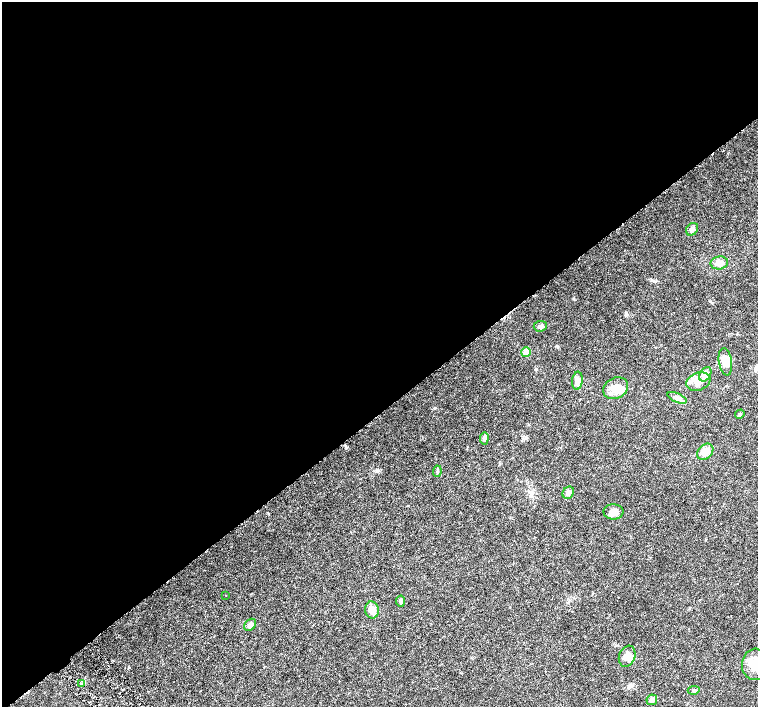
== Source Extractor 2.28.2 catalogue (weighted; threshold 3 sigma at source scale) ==
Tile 2 of 4 x 4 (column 2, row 1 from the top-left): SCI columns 1518-3028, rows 4440-5849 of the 6057 x 6002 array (HDU 1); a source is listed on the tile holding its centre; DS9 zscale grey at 2 x 2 block average (1 PNG px = mean of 2 x 2 image px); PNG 760 x 709 px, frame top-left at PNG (2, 2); each listed source drawn as its Kron ellipse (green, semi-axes under 4 px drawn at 4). Shown black and unused: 59% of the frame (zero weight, under 4 of 8 exposures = <1% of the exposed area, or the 3 px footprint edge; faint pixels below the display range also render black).
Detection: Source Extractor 2.28.2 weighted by HDU 2 'WHT'; one run over the whole footprint, this tile lists its part. Background 0.0161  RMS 0.0013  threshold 0.00541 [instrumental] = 3 sigma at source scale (4.09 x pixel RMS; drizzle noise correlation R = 1.36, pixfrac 0.8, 0.0396/0.0396 arcsec/px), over >= 5 px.
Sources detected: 27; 1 cosmic-ray / hot-pixel residue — neither listed nor drawn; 1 inside a brighter listed object's ellipse — not listed separately; the other 25 listed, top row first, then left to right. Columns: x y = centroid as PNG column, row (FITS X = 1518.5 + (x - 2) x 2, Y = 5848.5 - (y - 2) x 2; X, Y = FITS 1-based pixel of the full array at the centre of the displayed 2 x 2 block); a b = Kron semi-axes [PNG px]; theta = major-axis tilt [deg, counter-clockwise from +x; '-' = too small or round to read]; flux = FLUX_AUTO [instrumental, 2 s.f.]
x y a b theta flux
692 229 7 5 48 1.2
719 263 9 6 7 2
540 326 7 5 5 0.75
526 352 5 4 - 2.4
725 362 14 6 -80 2.4
705 374 8 5 55 2.8
577 381 9 5 85 1.3
698 382 12 9 19 2.6
616 388 13 10 26 3.9
677 398 10 4 -24 1.1
740 414 5 4 - 0.37
484 438 6 4 85 0.59
705 452 9 6 45 2.7
437 471 5 3 - 0.39
568 493 6 5 - 0.85
613 512 10 7 -1 2
226 595 2 2 - 0.11
400 601 5 4 - 0.5
372 610 8 6 -83 2.1
250 625 7 5 47 1.4
627 656 11 8 68 2.6
755 664 16 13 85 4.7
81 684 3 2 - 0.28
694 690 6 3 8 0.42
652 700 5 5 - 1.3
Isophote crosses this tile's border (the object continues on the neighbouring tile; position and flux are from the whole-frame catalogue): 1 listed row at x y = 755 664
Diffuse or blended objects may show on this block-average render without a row.